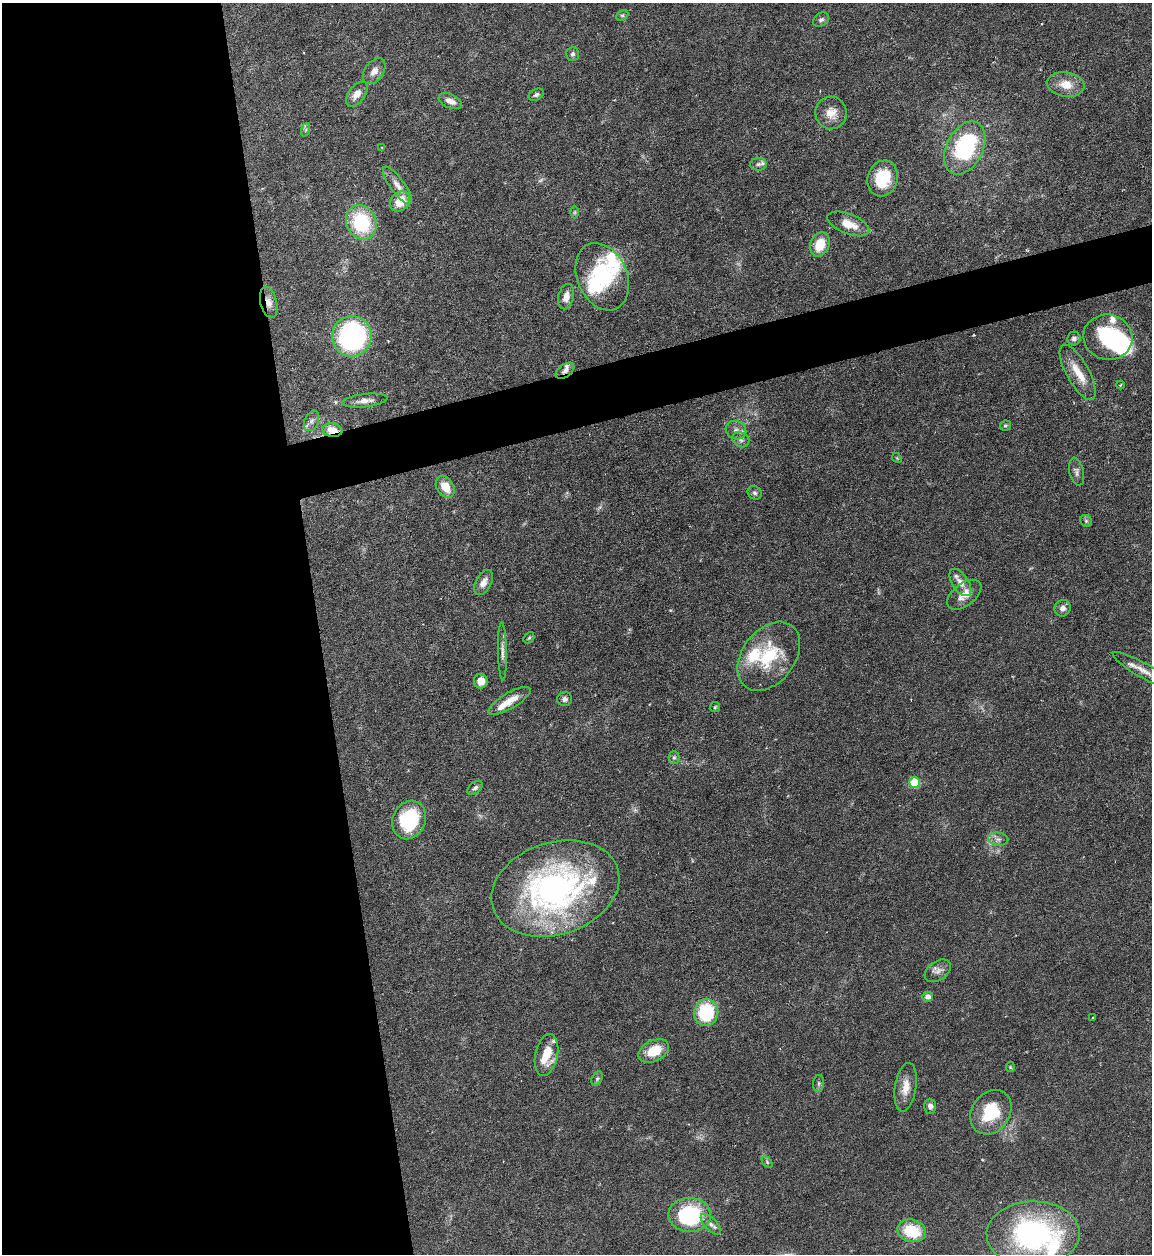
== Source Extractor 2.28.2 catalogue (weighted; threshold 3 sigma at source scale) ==
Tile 9 of 4 x 4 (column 1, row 3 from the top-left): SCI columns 257-1406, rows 1253-2504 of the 4992 x 5009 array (HDU 1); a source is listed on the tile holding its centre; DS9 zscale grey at full resolution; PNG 1154 x 1256 px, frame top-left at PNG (2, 3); each listed source drawn as its Kron ellipse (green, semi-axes under 4 px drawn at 4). Shown black and unused: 31% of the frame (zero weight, under 4 of 7 exposures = <1% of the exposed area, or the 3 px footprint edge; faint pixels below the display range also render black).
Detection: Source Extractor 2.28.2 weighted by HDU 2 'WHT'; one run over the whole footprint, this tile lists its part. Background 0.0565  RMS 0.0027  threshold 0.0112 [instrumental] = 3 sigma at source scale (4.09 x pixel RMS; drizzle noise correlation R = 1.36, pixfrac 0.8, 0.05/0.05 arcsec/px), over >= 5 px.
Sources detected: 89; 1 too faint to see at this stretch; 3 inside a brighter object's white glare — neither listed nor drawn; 10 inside a brighter listed object's ellipse — not listed separately; the other 75 listed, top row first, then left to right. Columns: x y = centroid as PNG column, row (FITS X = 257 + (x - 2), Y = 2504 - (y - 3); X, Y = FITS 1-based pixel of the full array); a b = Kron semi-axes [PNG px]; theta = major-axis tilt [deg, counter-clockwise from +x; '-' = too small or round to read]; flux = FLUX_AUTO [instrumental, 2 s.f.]
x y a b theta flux
622 15 6 5 - 0.46
821 20 8 6 33 0.75
572 54 7 6 - 0.74
374 71 14 9 55 1.9
1066 84 19 12 -9 4.2
357 94 14 8 54 2.4
536 95 8 5 25 0.62
450 101 12 7 -24 1.8
831 113 16 15 - 3.5
305 130 7 4 70 0.48
382 147 3 2 - 0.18
965 148 28 18 63 29
758 164 8 6 6 0.78
883 178 18 15 73 10
397 185 22 7 -54 2.2
400 202 11 9 47 5.2
575 212 6 4 89 0.38
361 222 18 15 -64 18
848 224 22 10 -22 4.7
820 244 12 9 67 6.4
602 277 35 25 -66 18
566 297 13 7 77 2.3
269 302 16 8 -77 2
352 336 20 19 - 58
1108 337 24 22 -14 19
1074 339 7 6 - 0.84
565 371 11 6 37 1.2
1078 372 31 11 -61 4.9
1120 385 4 4 - 0.26
365 401 23 6 6 2
312 421 11 7 67 1
1005 426 5 5 - 0.42
332 430 10 7 -8 4
736 430 10 9 - 1.5
741 440 9 7 -31 0.96
897 458 5 4 - 0.29
1077 472 14 7 -77 1.1
445 487 12 8 -57 4.3
755 493 7 6 - 0.68
1086 521 6 5 - 0.51
483 582 14 7 61 1.9
960 582 15 8 -56 2
964 595 20 11 38 3.1
1062 608 8 8 - 1.3
529 638 6 4 43 0.41
502 651 29 4 -89 1.6
769 656 38 26 53 16
1143 670 34 7 -30 3.3
481 681 7 6 - 2.6
565 699 7 7 - 0.82
509 701 24 8 31 3.8
715 707 5 5 - 0.38
674 757 6 5 - 0.55
914 783 5 5 - 13
475 788 9 5 39 0.68
409 820 20 16 66 18
998 839 10 6 -9 1.1
555 888 65 46 18 82
938 971 14 9 34 1.7
928 997 5 5 - 1.4
706 1012 13 12 - 18
1092 1018 3 2 - 0.28
654 1051 16 10 28 6.5
547 1055 21 11 78 6.7
1010 1067 5 4 - 0.28
597 1079 7 5 63 0.52
819 1083 8 5 85 0.56
906 1087 24 10 81 3.7
930 1106 7 6 - 1.1
991 1112 24 19 56 11
767 1162 6 4 -47 0.38
690 1215 21 17 -2 24
711 1224 13 6 -46 1.2
912 1231 14 11 -15 9.6
1033 1234 46 33 1 55
Overlapping masked pixels (flux is a lower limit): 3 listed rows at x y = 269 302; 565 371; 332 430